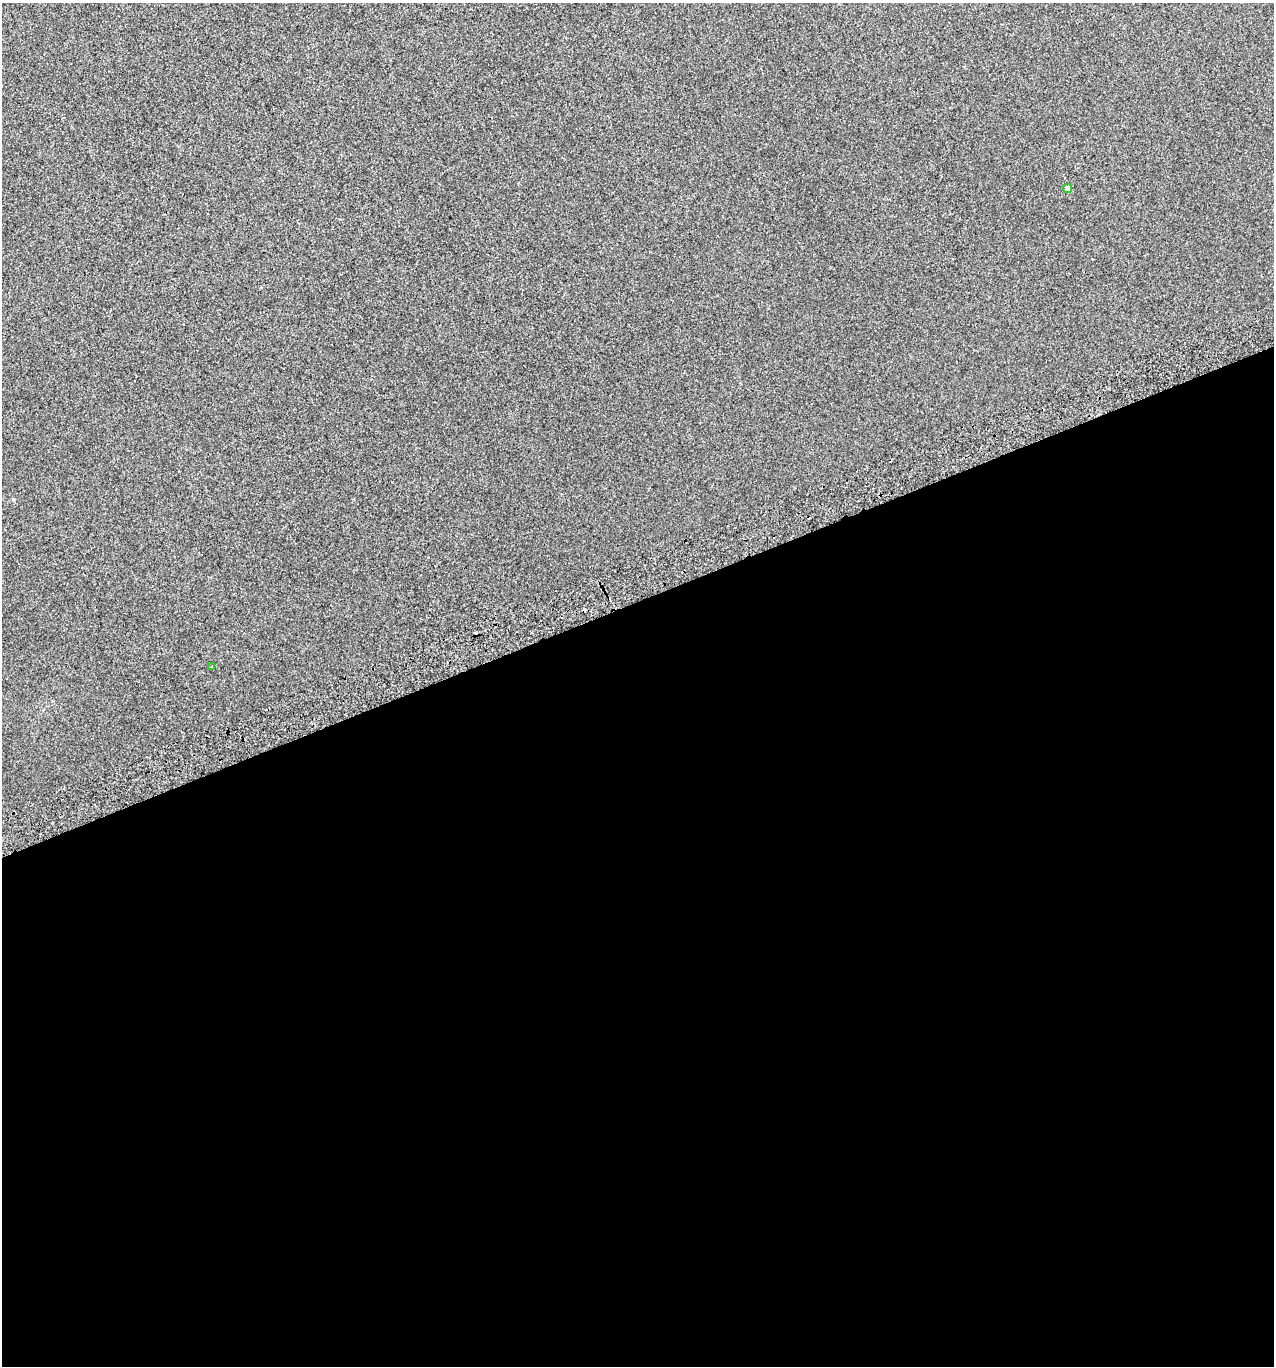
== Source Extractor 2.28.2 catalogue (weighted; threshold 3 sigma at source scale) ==
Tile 15 of 4 x 4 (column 3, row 4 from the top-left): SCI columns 2630-3901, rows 43-1406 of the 5313 x 5536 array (HDU 1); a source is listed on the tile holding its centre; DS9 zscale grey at full resolution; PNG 1276 x 1368 px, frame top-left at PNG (2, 3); each listed source drawn as its Kron ellipse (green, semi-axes under 4 px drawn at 4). Shown black and unused: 56% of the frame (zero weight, under 2 of 3 exposures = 2% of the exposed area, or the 3 px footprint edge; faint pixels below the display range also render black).
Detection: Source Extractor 2.28.2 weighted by HDU 2 'WHT'; one run over the whole footprint, this tile lists its part. Background 0.00305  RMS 0.0074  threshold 0.0333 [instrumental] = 3 sigma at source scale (4.5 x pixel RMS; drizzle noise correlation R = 1.50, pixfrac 1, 0.0396/0.0396 arcsec/px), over >= 5 px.
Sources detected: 3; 1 cosmic-ray / hot-pixel residue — neither listed nor drawn; the other 2 listed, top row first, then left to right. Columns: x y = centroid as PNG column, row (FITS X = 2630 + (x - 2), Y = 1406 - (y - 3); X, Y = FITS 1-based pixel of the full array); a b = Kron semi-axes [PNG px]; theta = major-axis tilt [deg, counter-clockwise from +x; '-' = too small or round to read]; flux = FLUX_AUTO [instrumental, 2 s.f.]
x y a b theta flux
1067 189 5 4 - 4.1
212 666 3 2 - 0.58